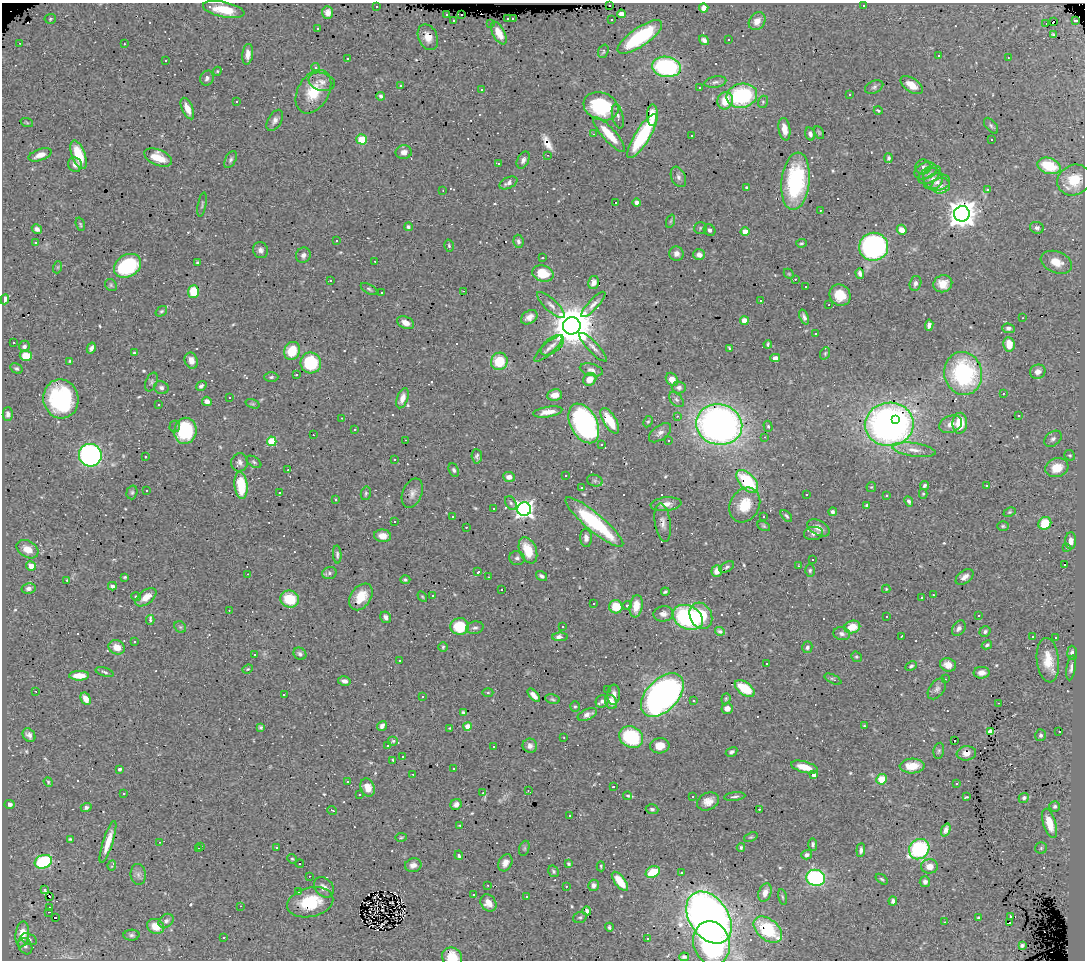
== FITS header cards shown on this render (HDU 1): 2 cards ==
NAXIS1  =                 1083
NAXIS2  =                  958

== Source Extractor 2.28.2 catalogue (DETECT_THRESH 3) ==
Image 1083 x 958 px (HDU 1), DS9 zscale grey, 1 PNG px = 1 image px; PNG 1087 x 962 px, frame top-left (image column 1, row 958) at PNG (2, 3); each listed source drawn as its Kron ellipse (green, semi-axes under 4 px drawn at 4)
Background 0.707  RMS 0.029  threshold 0.0865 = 3 sigma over >= 5 px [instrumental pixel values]
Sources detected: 634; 4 with non-positive FLUX_AUTO (blend fragments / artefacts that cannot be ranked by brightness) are neither listed nor drawn; of the other 630, the 500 brightest by FLUX_AUTO listed and drawn (130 fainter detections omitted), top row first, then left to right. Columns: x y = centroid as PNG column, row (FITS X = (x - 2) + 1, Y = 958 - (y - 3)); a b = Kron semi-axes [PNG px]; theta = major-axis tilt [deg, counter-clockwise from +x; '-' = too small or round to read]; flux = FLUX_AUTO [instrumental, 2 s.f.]
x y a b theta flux
609 5 3 3 - 54
864 5 3 2 - 2.8
376 6 3 3 - 5.7
704 8 4 4 - 11
224 10 21 7 -12 49
328 13 6 5 - 10
621 14 4 4 - 15
447 15 3 3 - 16
462 15 3 2 - 11
513 18 4 3 - 29
50 19 5 5 - 2.6
508 19 3 3 - 30
453 20 3 3 - 58
611 20 3 3 - 13
1075 20 3 3 - 55
757 21 9 7 55 18
1053 22 3 3 - 1600
490 23 3 3 - 4.7
1046 24 3 2 - 3
317 29 3 3 - 8.6
499 33 12 6 -61 28
1053 35 4 3 - 2.8
428 37 13 9 -66 18
640 37 26 9 35 150
729 39 3 3 - 32
704 40 5 4 - 5.7
19 43 3 2 - 7.3
124 44 3 2 - 4.2
603 51 7 5 71 3.5
248 54 10 5 83 14
939 56 3 3 - 63
1008 58 3 2 - 2.7
347 59 3 3 - 6.8
166 61 3 2 - 2.5
315 67 4 4 - 5
666 67 14 10 -8 220
217 71 4 4 - 2.3
207 78 7 6 - 6.2
322 82 13 9 -16 13
715 82 11 5 10 6.6
401 85 3 3 - 28
912 85 13 6 -34 24
874 87 9 6 24 4.8
699 88 3 2 - 3.1
482 89 3 3 - 5.1
313 92 23 15 60 60
850 95 3 3 - 3.2
381 96 4 3 - 4
742 96 15 12 12 180
725 101 9 7 69 38
236 102 3 3 - 16
763 102 6 5 - 3
601 106 18 13 -20 130
187 109 11 5 -66 21
878 111 4 3 - 2.6
652 115 10 5 89 21
618 116 12 5 -76 6.7
275 120 11 7 59 9.4
27 123 6 4 -20 2.3
991 126 9 5 -51 5.1
784 129 11 6 -81 19
819 132 7 3 -64 2.6
593 134 3 3 - 2.6
609 134 23 6 -48 49
810 134 7 4 -73 7.3
691 135 3 2 - 7.8
642 136 25 7 58 150
362 139 5 5 - 49
992 140 3 3 - 61
404 152 8 7 - 9.8
40 155 12 5 19 16
79 155 15 6 -69 65
547 155 3 2 - 2.2
158 157 14 8 -23 39
889 158 5 4 - 3.5
231 160 9 5 62 5
523 160 9 6 66 8
498 164 3 3 - 8.1
75 165 7 7 - 9.5
1049 166 12 8 -18 72
923 167 8 7 - 6.1
926 171 12 8 21 9.6
930 175 12 7 32 9.5
678 177 11 7 -66 7.8
933 178 10 9 - 12
1074 180 17 15 28 51
795 181 29 14 84 160
937 182 13 8 7 13
508 183 9 5 25 9.2
941 186 9 7 16 11
746 188 3 3 - 2.3
443 190 3 3 - 2.1
988 190 3 3 - 53
615 202 3 3 - 480
637 203 4 4 - 6
202 205 12 3 79 3.6
820 210 3 2 - 3.2
962 214 8 7 - 2500
671 221 7 4 70 2.7
80 224 7 4 -72 2.8
408 227 4 4 - 4.3
700 228 6 5 - 4
1037 228 7 6 - 6.6
37 229 5 4 - 5.2
710 230 6 5 - 6.5
902 230 5 4 - 18
745 232 4 4 - 42
336 241 3 2 - 2.3
518 241 7 5 -83 4.8
36 243 3 3 - 4.1
801 243 5 4 - 2.7
449 246 6 4 -75 3.3
874 247 14 14 - 350
261 250 8 7 - 7.6
676 254 7 7 - 9.4
303 255 8 7 - 7.6
699 255 6 5 - 10
543 258 3 3 - 12
375 261 3 2 - 30
197 262 3 2 - 2.4
1056 262 16 10 -21 29
127 266 14 11 32 170
58 267 6 4 71 2.7
543 273 11 8 -16 49
860 273 5 4 - 7.1
789 274 6 4 -44 2.2
795 279 3 2 - 3
330 281 3 3 - 68
593 282 6 5 - 10
915 283 7 5 75 7.5
943 284 9 8 - 24
111 285 6 5 - 3.6
806 287 3 2 - 2.4
369 289 9 4 -31 3.9
193 291 6 5 - 52
464 291 3 2 - 3.2
381 293 3 2 - 6.9
840 295 11 10 - 37
5 299 5 4 - 11
761 300 3 3 - 36
593 304 17 5 47 10
551 305 18 6 -43 11
829 305 3 2 - 6.3
161 311 6 4 39 3.2
529 317 9 6 34 12
804 317 8 4 -69 6.3
1023 318 3 2 - 2.5
744 321 4 4 - 34
406 323 9 6 -24 14
929 325 6 4 83 7.4
572 326 9 8 - 7600
1008 328 6 4 -5 5.9
816 334 3 3 - 4.4
13 343 3 2 - 3
768 344 4 2 - 2.7
1009 344 7 5 -82 28
552 345 13 7 38 11
24 346 6 5 - 6
593 347 19 5 -46 11
91 348 6 3 61 6.1
548 349 18 5 42 9.9
730 349 3 3 - 11
292 351 9 7 68 53
134 353 3 3 - 2.8
825 353 6 4 69 3.2
26 356 6 5 - 33
775 358 5 4 - 11
70 361 4 3 - 2.9
191 361 8 6 -70 14
499 361 9 8 - 67
311 363 10 10 - 110
16 368 6 5 - 3.5
591 370 12 6 -15 7.9
1038 372 8 7 - 11
963 373 21 19 -78 270
296 374 3 3 - 42
271 377 7 5 2 4.1
590 379 7 6 - 22
672 379 7 5 -53 20
151 382 10 5 65 4.5
201 386 5 4 - 5.5
161 388 7 6 - 6.1
679 388 7 6 - 6.7
1003 393 3 2 - 12
555 395 7 5 10 17
230 397 3 3 - 13
402 398 10 5 70 15
61 399 19 17 -79 210
676 400 9 5 -45 5
207 401 5 4 - 9.9
252 404 7 4 -18 2.7
159 405 3 3 - 4.6
548 412 15 5 9 19
8 414 6 5 - 6.7
677 416 3 3 - 2.4
1019 416 3 3 - 5.5
342 418 3 2 - 5.3
896 420 3 3 - 34
610 421 14 6 -58 45
648 422 6 4 61 2.5
584 423 21 13 -62 480
960 423 10 7 86 46
889 424 24 21 7 860
951 424 12 8 23 15
719 425 23 20 -13 1100
175 426 6 5 - 5.3
768 426 6 4 -73 2.9
354 429 3 3 - 6.1
185 431 13 11 81 130
660 433 13 7 37 10
313 435 2 2 - 3.9
765 437 3 2 - 3.2
1053 439 10 6 39 6.8
405 440 3 2 - 4
272 441 5 5 - 100
668 441 3 3 - 3.9
602 444 3 3 - 4.8
914 450 22 6 -8 18
90 455 11 11 - 550
1070 455 6 5 - 2.9
477 456 7 5 -86 4.4
145 457 3 3 - 5.5
395 460 3 3 - 44
240 462 9 8 - 7.4
254 462 8 5 -34 4.3
1057 468 12 9 17 36
288 470 3 2 - 2.5
454 470 7 5 -65 4.2
566 475 3 3 - 24
509 477 6 5 - 11
595 481 8 5 -18 5.2
747 481 14 7 -47 120
241 485 14 6 -84 61
924 485 4 4 - 4.4
987 486 3 3 - 330
871 487 5 5 - 2.3
581 488 3 3 - 22
146 491 3 2 - 2.5
132 492 7 5 74 3.6
279 492 3 3 - 110
366 493 7 5 76 3.5
412 493 15 9 68 12
923 494 5 4 - 2.5
806 495 3 3 - 42
886 495 3 3 - 7.6
335 499 3 2 - 3.3
909 501 5 4 - 4.8
511 503 7 5 -59 4.4
666 504 15 7 5 16
745 505 18 14 60 51
867 505 3 3 - 3.2
494 508 3 3 - 11
524 509 7 7 - 760
833 512 4 4 - 4.9
1010 512 6 4 26 3
764 516 3 3 - 22
786 516 7 4 -47 3.6
452 517 3 3 - 6.3
394 521 3 2 - 3.7
594 522 37 9 -40 170
663 523 19 8 -82 12
1045 523 7 6 - 56
764 526 7 4 -27 2.9
1003 526 6 5 - 3.3
466 527 3 2 - 14
818 528 12 7 -28 15
813 533 9 6 7 8.9
383 536 8 6 -7 18
586 538 9 6 -87 9.4
1071 541 8 5 87 15
1067 547 4 3 - 2.9
27 549 12 8 -31 22
528 550 14 8 -67 51
337 555 9 4 -87 4.2
517 558 7 7 - 5.9
813 559 3 3 - 4.1
1064 565 3 3 - 20
31 566 5 4 - 19
799 566 3 3 - 2.2
727 567 8 4 33 3.9
810 570 6 4 87 3.5
717 571 6 5 - 14
478 572 4 3 - 6.8
329 573 7 6 - 4.6
248 574 3 2 - 2.5
542 576 6 4 -33 6.4
125 577 3 3 - 2.4
488 577 3 2 - 2.4
965 577 10 6 38 10
67 580 3 3 - 3.5
405 580 5 4 - 3.9
112 586 4 3 - 6.4
29 589 7 5 11 6.5
502 589 3 3 - 53
886 589 4 4 - 2.1
665 592 4 3 - 3.4
432 595 3 2 - 3.7
933 595 3 2 - 9.8
422 596 5 3 - 2.1
136 597 5 4 - 2.3
146 597 12 6 38 22
361 597 15 10 55 38
922 598 3 3 - 55
290 599 9 8 - 64
593 603 3 3 - 56
627 605 4 4 - 2.2
636 606 11 6 81 28
616 607 6 6 - 47
229 610 3 2 - 5.2
663 614 10 7 5 11
978 615 3 3 - 180
701 616 13 10 -63 68
386 617 6 5 - 8.8
688 617 16 11 -24 250
887 617 3 3 - 7.5
150 620 5 3 - 9.4
460 626 9 8 - 81
180 627 6 5 - 3.4
563 627 3 3 - 3.7
852 627 8 6 14 37
475 628 9 6 10 6.2
959 628 8 6 57 6.4
720 631 5 3 - 4.2
985 631 6 5 - 4.2
842 634 8 6 -15 7.1
901 636 3 2 - 2.8
560 637 8 4 0 12
1033 637 3 3 - 8.5
1056 638 3 3 - 3.7
134 642 3 3 - 46
987 645 5 4 - 3.6
117 647 8 7 - 21
443 647 5 4 - 2.8
807 647 6 5 - 4.6
1072 653 7 5 -85 6.6
254 654 3 3 - 4.4
300 654 7 5 -37 5.5
856 657 5 4 - 2.7
1048 660 22 11 -83 43
399 661 3 3 - 5.4
766 663 2 2 - 2.2
948 665 8 6 -14 18
911 666 6 4 28 3.9
1071 668 12 4 82 6.3
248 669 5 4 - 2.5
105 672 9 4 -17 4.1
982 673 8 6 3 14
79 676 10 5 1 31
833 679 9 4 -27 3.3
946 679 3 2 - 2.7
344 681 6 4 -13 9.2
745 688 11 6 -35 62
607 689 3 2 - 2.4
937 689 12 7 53 7.7
36 691 3 3 - 33
488 693 5 3 - 2.3
284 695 4 3 - 3.6
534 695 8 4 -50 12
614 695 10 6 88 9.5
662 695 26 16 46 550
422 696 3 3 - 68
86 699 6 4 -62 17
552 699 7 4 -12 3.2
726 699 6 4 70 2.5
602 701 7 6 - 6.8
693 701 3 3 - 6.6
611 702 7 6 - 20
999 703 3 2 - 6
575 707 5 4 - 2.8
727 708 6 5 - 13
463 712 4 3 - 3.3
587 715 10 5 23 9.1
382 726 5 4 - 7.9
468 726 4 4 - 35
864 726 4 3 - 2.3
261 727 3 3 - 7.4
450 728 3 2 - 15
991 732 4 4 - 47
1059 732 3 2 - 11
29 735 7 5 -54 7.3
1041 735 6 5 - 4.8
631 737 12 10 -29 150
564 738 3 2 - 3.5
954 740 3 2 - 14
393 741 5 5 - 3.3
388 745 3 3 - 2.9
530 746 7 7 - 8.7
660 746 10 7 6 21
494 747 3 3 - 26
939 751 8 5 79 3.6
731 752 6 4 28 4.7
966 753 10 7 7 17
402 757 3 3 - 2.6
393 760 3 3 - 2.6
912 766 12 7 2 36
804 767 14 5 -15 30
119 769 3 3 - 4.5
454 769 3 2 - 2.9
413 774 3 2 - 3.3
814 775 4 4 - 17
882 779 5 5 - 35
348 781 3 3 - 19
48 782 5 4 - 2.7
956 784 3 2 - 3
614 787 3 3 - 22
368 788 9 7 -68 22
528 790 3 2 - 4.6
483 793 3 3 - 31
124 794 3 3 - 140
359 794 3 2 - 2.2
628 796 4 2 - 2.6
692 796 3 3 - 73
735 796 11 3 7 4.1
966 797 3 2 - 2.2
1024 798 5 5 - 5.9
708 801 11 8 25 17
9 804 5 4 - 8.5
456 804 6 5 - 6.9
1055 806 5 5 - 4.3
86 807 5 4 - 5.3
652 809 6 4 -18 3.9
759 809 3 2 - 22
332 810 5 3 - 4.6
570 815 3 2 - 2.3
1049 823 15 6 -73 35
460 825 3 2 - 2.3
946 830 7 4 68 8.4
401 837 6 3 9 2.1
751 837 7 4 23 3
70 839 4 3 - 2.3
108 842 22 5 72 29
160 842 3 2 - 7.4
813 844 6 4 -88 4.2
200 846 3 2 - 22
277 847 3 3 - 3.9
741 847 4 3 - 3.3
524 848 8 5 71 3.5
1041 848 6 5 - 3.1
198 849 3 3 - 18
919 849 11 9 46 220
861 850 7 4 84 5.9
459 855 5 3 - 9.1
807 855 5 4 - 7.3
292 859 5 4 - 2.5
43 862 9 6 18 190
300 863 4 3 - 12
505 863 9 6 63 12
569 864 4 3 - 3.2
112 865 5 2 - 2.2
413 865 8 6 13 12
601 866 5 4 - 2.4
930 866 8 7 - 17
554 871 6 5 - 3.5
653 872 7 5 24 68
681 873 3 3 - 5.1
138 874 10 7 -83 8.1
309 876 2 2 - 2.5
816 878 9 8 - 270
882 879 7 4 -37 3.1
620 881 11 5 -52 39
925 882 5 5 - 8
488 885 3 2 - 3.3
593 885 6 5 - 7.2
566 886 3 2 - 4.6
324 887 11 8 -47 11
45 889 3 2 - 5.4
299 892 3 3 - 4.9
765 893 9 6 69 15
473 894 3 3 - 35
49 896 3 2 - 11
526 896 3 3 - 27
782 897 8 3 -79 3
893 901 4 4 - 6.8
310 902 23 14 13 80
488 903 9 7 -54 19
240 906 3 2 - 150
49 907 3 2 - 3.7
587 911 4 4 - 5.3
48 912 3 2 - 8.7
1011 916 3 3 - 62
580 917 7 5 21 3.8
709 917 28 19 -55 1500
55 918 3 3 - 18
979 918 4 3 - 6.7
166 921 8 6 39 6.4
945 922 3 2 - 4.2
1010 923 3 2 - 4
156 926 9 7 -23 28
609 927 4 3 - 3.3
768 930 16 10 -40 120
22 934 13 7 84 39
131 935 8 5 3 4.8
224 937 3 2 - 12
29 939 8 5 -23 5.7
647 939 3 2 - 2.7
711 943 22 18 -72 310
1022 945 4 3 - 4.4
25 946 9 6 -62 6
452 957 10 9 - 38
684 957 5 3 - 4
At the frame edge (FLAGS 8, measured only in part): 1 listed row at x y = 452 957
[130 fainter detections neither listed nor drawn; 4 non-positive-flux detections neither listed nor drawn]